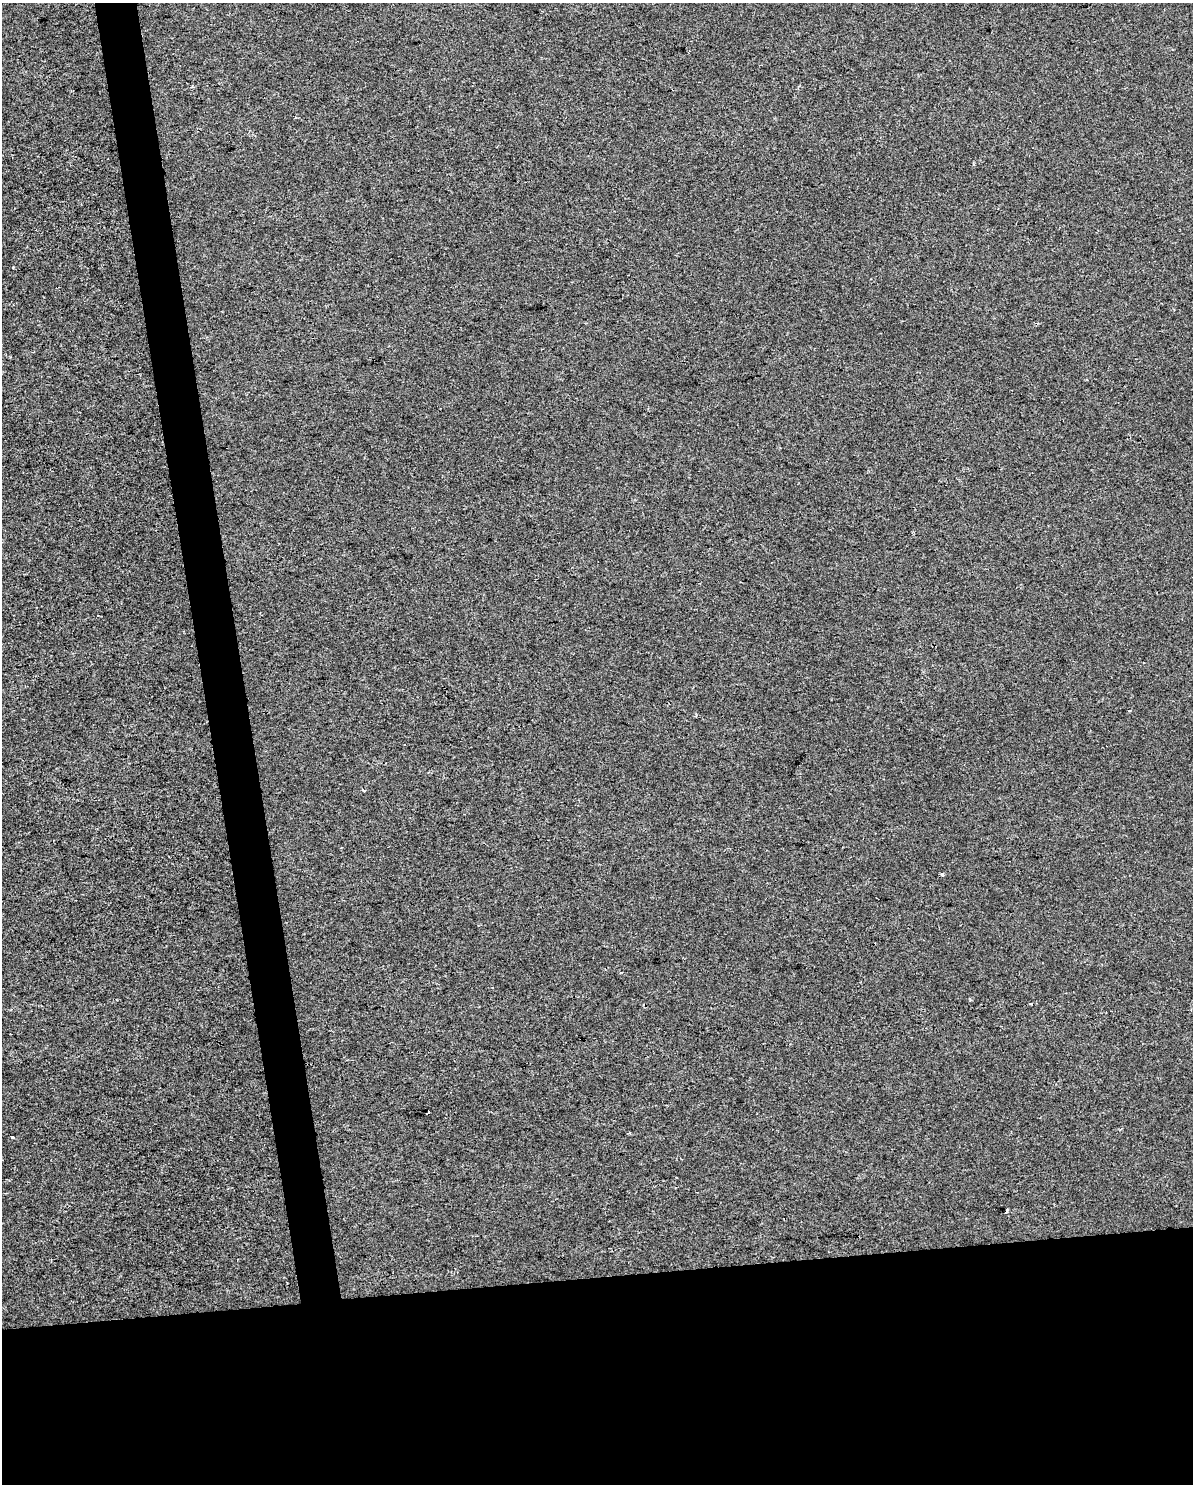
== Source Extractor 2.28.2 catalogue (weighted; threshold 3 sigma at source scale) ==
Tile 11 of 4 x 3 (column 3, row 3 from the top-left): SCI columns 2383-3573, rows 64-1545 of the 4764 x 4529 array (HDU 1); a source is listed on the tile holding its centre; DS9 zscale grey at full resolution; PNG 1195 x 1486 px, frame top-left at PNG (2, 3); no overlay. Shown black and unused: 17% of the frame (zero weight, under 2 of 3 exposures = <1% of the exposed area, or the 3 px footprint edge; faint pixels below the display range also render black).
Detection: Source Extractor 2.28.2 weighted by HDU 2 'WHT'; one run over the whole footprint, this tile lists its part. Background -5.27e-04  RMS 0.0042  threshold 0.0187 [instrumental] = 3 sigma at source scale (4.5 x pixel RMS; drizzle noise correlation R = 1.50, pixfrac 1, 0.0396/0.0396 arcsec/px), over >= 5 px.
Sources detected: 12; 6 cosmic-ray / hot-pixel residue — not listed; the other 6 listed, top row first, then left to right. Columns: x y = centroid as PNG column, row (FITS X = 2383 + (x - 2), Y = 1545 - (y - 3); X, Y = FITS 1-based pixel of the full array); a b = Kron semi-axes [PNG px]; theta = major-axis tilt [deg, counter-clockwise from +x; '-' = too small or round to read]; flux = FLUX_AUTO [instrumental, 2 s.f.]
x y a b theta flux
1129 711 4 3 - 0.37
363 790 4 2 - 0.52
942 875 4 4 - 0.65
427 1112 5 3 - 2.9
13 1137 3 3 - 0.37
1007 1210 3 3 - 0.52